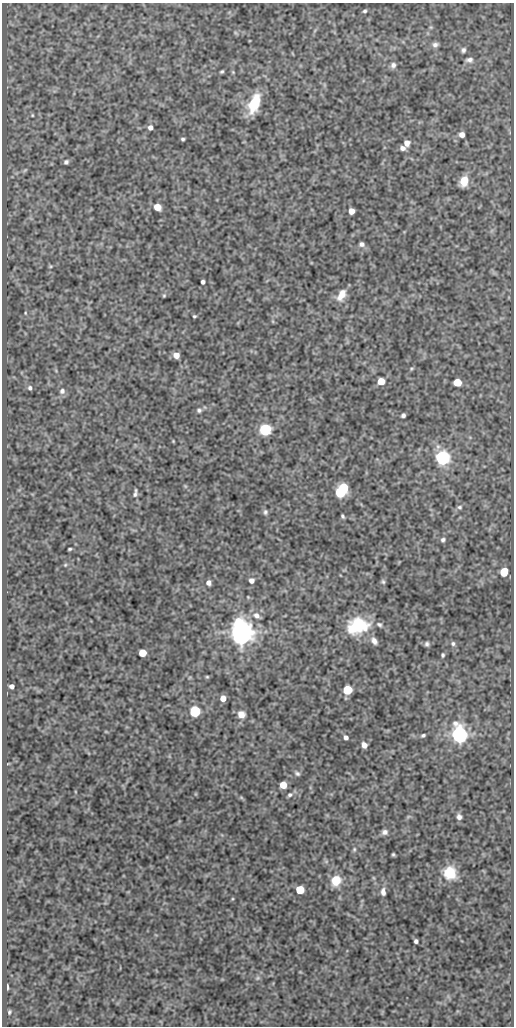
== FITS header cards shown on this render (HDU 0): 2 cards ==
NAXIS1  =                  512
NAXIS2  =                 1024

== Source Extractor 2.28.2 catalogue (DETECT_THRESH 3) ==
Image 512 x 1024 px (HDU 0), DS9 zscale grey, 1 PNG px = 1 image px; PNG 516 x 1028 px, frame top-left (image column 1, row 1024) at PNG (2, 3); no overlay
Background 79.6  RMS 0.5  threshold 1.49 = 3 sigma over >= 5 px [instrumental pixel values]
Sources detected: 87; all 87 listed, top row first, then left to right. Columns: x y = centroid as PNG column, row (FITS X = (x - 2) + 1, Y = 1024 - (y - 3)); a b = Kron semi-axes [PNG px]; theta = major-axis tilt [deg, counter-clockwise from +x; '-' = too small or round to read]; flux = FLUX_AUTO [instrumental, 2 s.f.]
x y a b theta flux
365 11 4 3 - 51
435 45 7 6 - 110
463 50 6 5 - 80
469 60 8 6 4 110
393 65 7 7 - 110
222 71 4 3 - 45
233 72 4 4 - 31
254 103 20 10 70 1100
32 115 4 4 - 32
150 127 5 5 - 130
462 135 5 5 - 190
183 139 4 3 - 51
407 143 6 6 - 230
403 148 6 5 - 140
66 162 6 6 - 72
25 170 7 4 45 44
464 181 9 7 70 570
157 207 6 5 - 480
351 211 5 5 - 310
361 244 6 5 - 100
50 266 5 4 - 39
203 282 4 4 - 88
341 295 13 7 62 340
164 296 5 4 - 38
25 313 5 3 - 33
194 316 4 3 - 41
176 355 5 5 - 280
411 369 6 4 32 41
381 381 5 5 - 520
457 382 6 5 - 870
30 388 6 6 - 82
62 391 7 7 - 130
199 410 6 5 - 70
403 415 4 4 - 77
265 429 6 6 - 5000
173 441 4 3 - 28
443 458 6 6 - 12000
185 486 6 4 -45 42
343 488 6 5 - 2100
340 492 6 5 - 2500
135 493 12 5 81 95
460 507 7 6 - 67
265 512 7 6 - 76
342 516 4 3 - 55
443 540 6 6 - 78
70 549 4 2 - 42
65 565 5 4 - 37
504 572 6 5 - 760
251 581 6 6 - 150
383 582 7 5 -72 62
208 583 6 5 - 140
248 597 4 4 - 26
257 616 10 7 -33 190
379 624 8 5 -32 86
358 626 22 15 13 1500
241 632 7 7 - 50000
374 641 10 6 -57 160
427 644 6 5 - 77
453 644 6 6 - 73
142 653 5 5 - 790
443 655 5 4 - 49
207 677 5 4 - 37
12 686 4 4 - 120
347 690 5 5 - 1900
223 698 5 5 - 320
195 711 6 6 - 3800
241 714 8 8 - 270
459 734 7 6 - 20000
423 735 5 4 - 58
346 737 5 4 - 110
364 745 5 5 - 200
297 773 7 5 -31 70
283 785 5 5 - 630
290 795 7 6 - 78
241 797 6 4 -20 40
459 817 6 5 - 120
385 832 7 6 - 130
354 849 6 5 - 54
393 854 4 3 - 45
450 873 13 12 - 820
336 880 10 9 - 650
300 890 5 5 - 1500
383 892 10 6 -85 160
416 941 4 4 - 81
257 978 6 4 70 51
7 987 5 3 - 88
9 1012 5 3 - 44